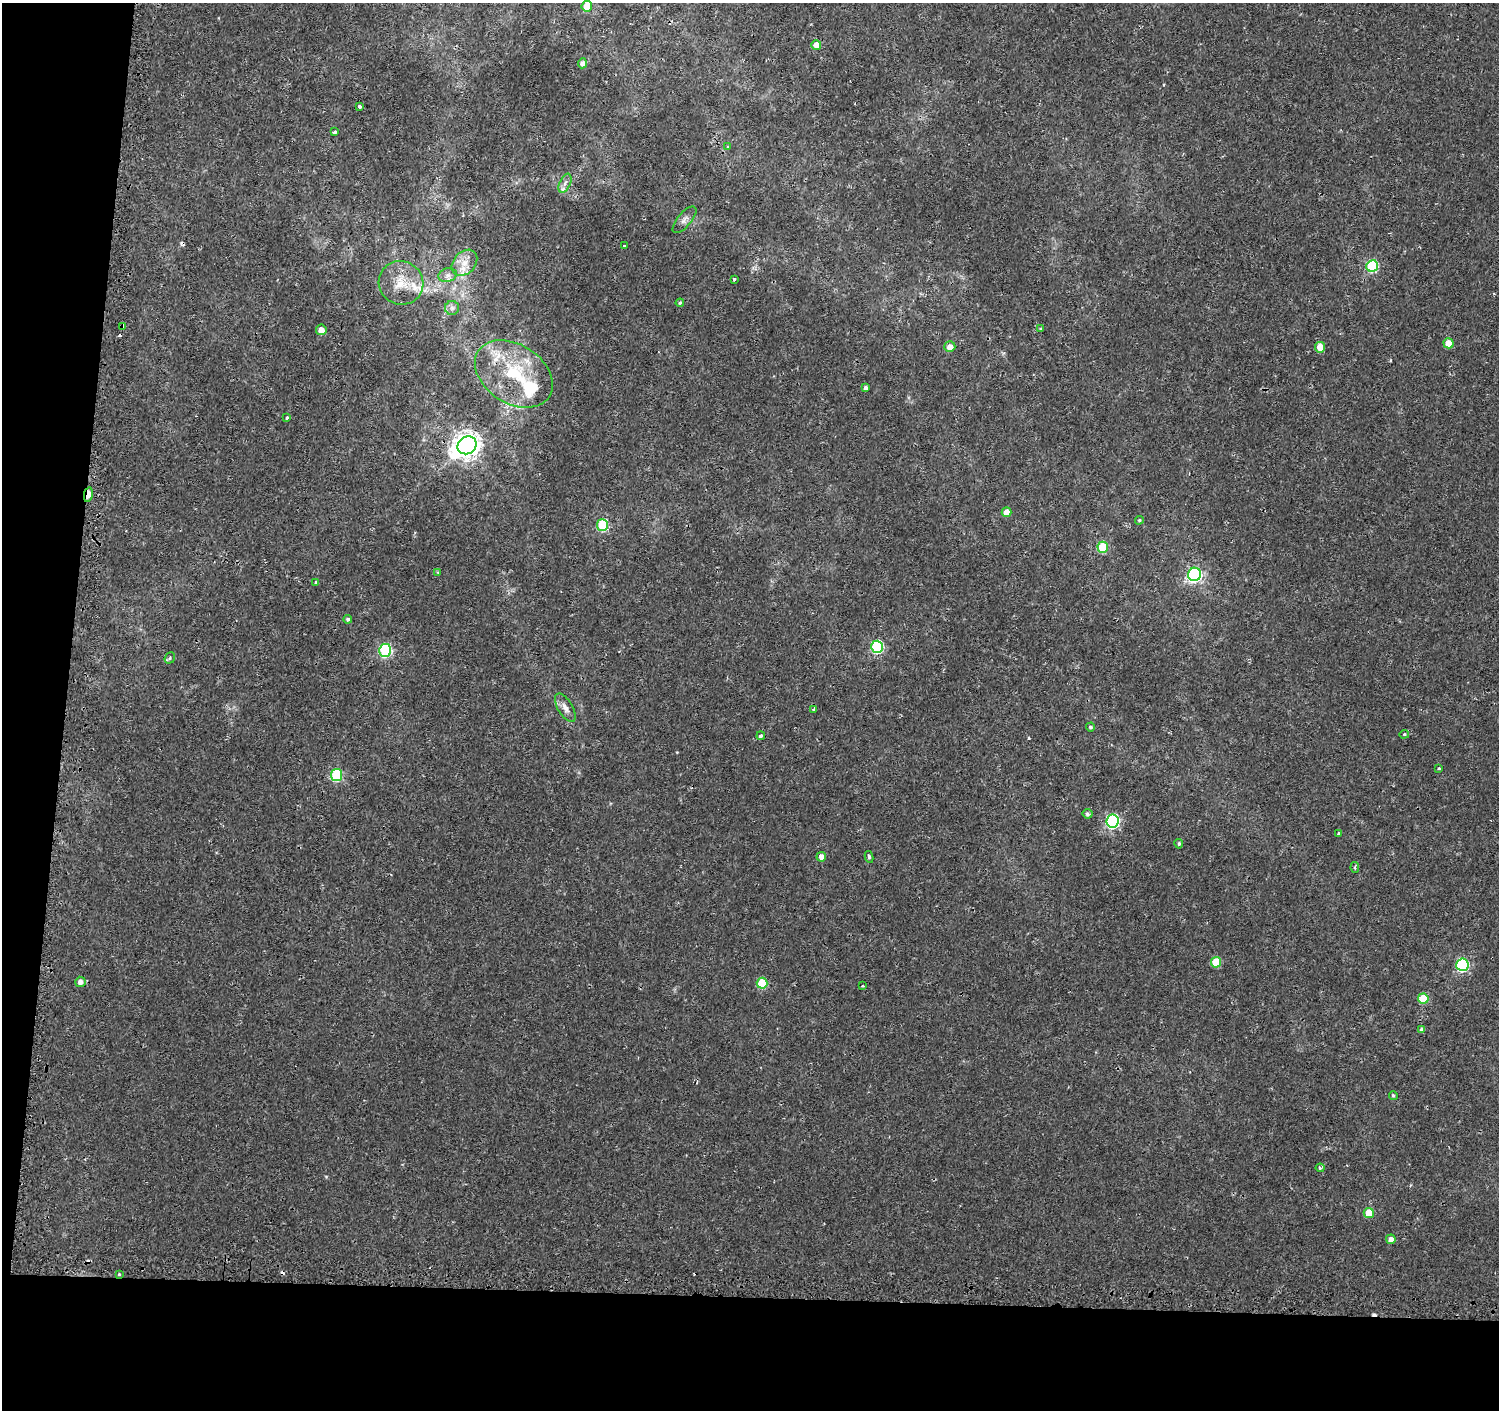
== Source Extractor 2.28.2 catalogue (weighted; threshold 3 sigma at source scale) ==
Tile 7 of 3 x 3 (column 1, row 3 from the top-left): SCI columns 24-1520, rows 256-1663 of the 4548 x 4787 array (HDU 1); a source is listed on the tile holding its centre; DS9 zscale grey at full resolution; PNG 1501 x 1412 px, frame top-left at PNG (2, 3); each listed source drawn as its Kron ellipse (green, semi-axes under 4 px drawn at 4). Shown black and unused: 12% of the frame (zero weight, under 2 of 3 exposures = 3% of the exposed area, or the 3 px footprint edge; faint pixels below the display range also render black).
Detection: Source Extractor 2.28.2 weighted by HDU 2 'WHT'; one run over the whole footprint, this tile lists its part. Background 0.00318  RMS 0.0028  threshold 0.0124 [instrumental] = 3 sigma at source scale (4.5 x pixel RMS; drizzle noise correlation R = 1.50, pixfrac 1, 0.0396/0.0396 arcsec/px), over >= 5 px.
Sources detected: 74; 6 cosmic-ray / hot-pixel residue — neither listed nor drawn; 4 inside a brighter listed object's ellipse — not listed separately; the other 64 listed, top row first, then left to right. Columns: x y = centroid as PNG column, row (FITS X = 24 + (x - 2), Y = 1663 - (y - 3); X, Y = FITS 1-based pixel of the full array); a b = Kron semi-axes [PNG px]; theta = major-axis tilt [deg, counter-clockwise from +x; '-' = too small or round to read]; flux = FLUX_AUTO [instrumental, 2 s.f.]
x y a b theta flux
587 6 5 5 - 5.9
816 45 5 5 - 2.9
582 63 5 4 - 1.3
360 107 4 3 - 1.2
334 132 4 3 - 0.9
728 146 4 2 - 0.23
565 183 10 5 65 1.1
685 220 16 7 50 1.3
624 246 3 3 - 0.79
464 263 15 10 46 3.4
1372 266 6 5 - 21
448 275 9 7 15 1.3
734 279 3 3 - 0.42
401 283 22 21 - 6.7
680 303 4 4 - 0.4
452 308 7 7 - 0.93
123 326 4 3 - 7.1
1041 329 4 3 - 0.46
321 330 5 5 - 1.8
1449 343 5 5 - 4.7
950 347 5 5 - 2
1320 347 5 5 - 4
514 374 42 29 -33 21
866 388 4 4 - 0.86
287 418 3 3 - 2.2
467 445 10 8 33 280
88 494 7 3 79 6.1
1006 512 5 5 - 2.9
1139 520 4 3 - 0.34
602 525 6 5 - 18
1103 547 5 5 - 13
438 572 4 3 - 0.23
1194 574 7 6 - 62
316 583 3 3 - 2.3
348 619 4 4 - 0.58
877 647 6 5 - 29
385 650 6 6 - 31
170 658 6 5 - 0.51
565 708 16 7 -59 1.8
814 709 3 3 - 0.7
1090 727 4 4 - 0.56
1404 734 5 4 - 0.32
761 736 4 3 - 1.1
1439 768 3 3 - 0.31
337 775 6 5 - 22
1087 814 5 5 - 0.66
1112 821 7 6 - 48
1339 834 4 3 - 1.5
1179 844 5 4 - 0.47
821 857 5 4 - 1.7
869 857 6 4 -80 0.47
1355 868 5 4 - 0.4
1216 962 5 5 - 8
1462 965 6 6 - 33
80 982 5 5 - 1.4
762 983 5 5 - 13
862 986 3 2 - 0.21
1423 999 5 5 - 8.8
1422 1030 4 4 - 0.83
1393 1095 4 4 - 0.44
1320 1168 4 4 - 0.4
1369 1213 5 5 - 4.9
1391 1239 5 4 - 1.2
119 1274 3 3 - 0.24
Overlapping masked pixels (flux is a lower limit): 3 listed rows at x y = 123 326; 514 374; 88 494
Isophote crosses this tile's border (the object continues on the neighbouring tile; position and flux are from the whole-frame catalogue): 1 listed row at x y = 587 6